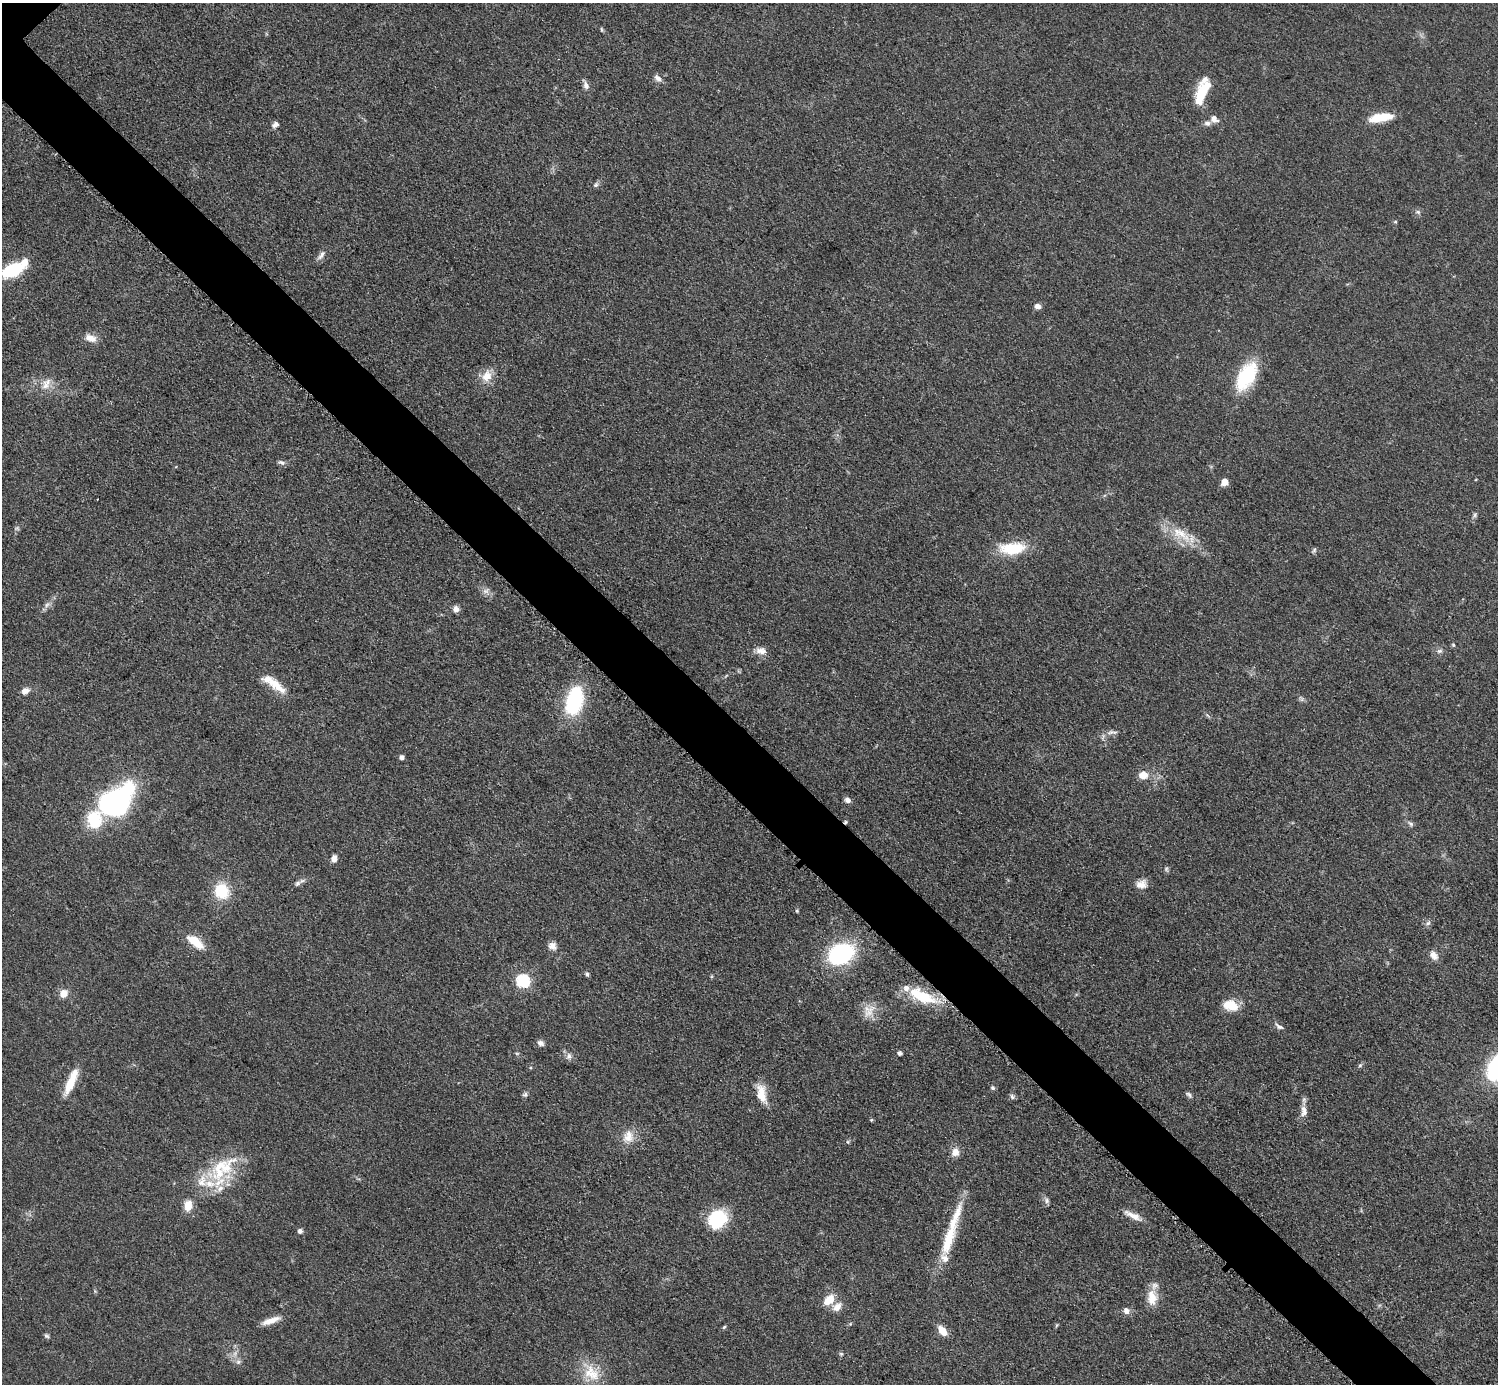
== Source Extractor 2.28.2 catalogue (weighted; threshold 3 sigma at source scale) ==
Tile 6 of 4 x 4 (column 2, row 2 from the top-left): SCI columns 1504-2999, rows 3070-4451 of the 5993 x 5993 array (HDU 1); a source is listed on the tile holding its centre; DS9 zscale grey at full resolution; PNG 1500 x 1386 px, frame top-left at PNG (2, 3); no overlay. Shown black and unused: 5% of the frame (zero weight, under 3 of 5 exposures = <1% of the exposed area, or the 3 px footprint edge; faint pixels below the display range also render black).
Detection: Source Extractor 2.28.2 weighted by HDU 2 'WHT'; one run over the whole footprint, this tile lists its part. Background 0.0505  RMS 0.0053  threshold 0.0239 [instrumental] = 3 sigma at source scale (4.5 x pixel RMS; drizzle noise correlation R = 1.50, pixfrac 1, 0.05/0.05 arcsec/px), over >= 5 px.
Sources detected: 104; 2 too faint to see at this stretch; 1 cosmic-ray / hot-pixel residue — not listed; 13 inside a brighter listed object's ellipse — not listed separately; the other 88 listed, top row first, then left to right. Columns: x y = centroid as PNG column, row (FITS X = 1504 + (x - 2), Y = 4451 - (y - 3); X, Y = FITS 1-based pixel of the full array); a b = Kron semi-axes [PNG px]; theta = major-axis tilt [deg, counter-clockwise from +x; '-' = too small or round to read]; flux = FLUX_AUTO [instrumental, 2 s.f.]
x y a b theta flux
602 30 7 3 -71 0.66
658 78 12 6 -37 2.2
586 85 10 7 -68 2.4
1202 93 29 11 68 17
1381 117 24 8 9 14
1214 119 10 8 -34 3.1
275 124 8 6 30 2
596 185 7 5 43 1.2
1418 212 7 5 -14 1.2
1395 222 5 3 - 0.58
321 255 14 6 54 2.3
12 270 24 13 22 25
1038 306 7 6 - 2.7
90 338 14 9 -18 5
487 376 17 13 61 6.8
1246 376 29 15 60 38
46 384 19 10 57 5.6
282 462 10 5 -26 1.5
1224 482 5 5 - 8.1
1475 515 7 4 89 1
1181 534 35 13 -33 15
1012 548 31 13 3 21
1314 550 7 5 55 0.97
486 591 9 7 -34 2.4
47 605 8 6 45 1.8
456 609 8 7 - 2.5
1453 645 5 4 - 0.73
761 651 15 9 -7 3.9
1439 651 8 5 26 1.4
276 685 28 11 -41 9.3
25 691 9 7 28 3.5
574 701 35 19 75 37
1112 732 17 5 -1 2.1
402 757 4 4 - 2.1
1143 775 10 9 - 5.4
848 800 7 6 - 2.2
115 802 30 19 40 140
1411 824 9 5 -44 1.3
334 859 8 6 86 2.8
297 883 9 6 40 1.7
1141 884 14 11 13 4.5
221 891 14 12 -60 20
797 911 5 3 - 0.59
1428 923 7 4 44 1.2
195 942 23 9 -38 11
552 946 10 9 - 3.1
841 954 18 13 26 82
1434 955 13 8 -56 3.4
587 974 5 5 - 0.99
523 981 6 6 - 67
64 993 8 7 - 5.6
922 996 39 14 -23 24
1230 1005 17 11 -15 11
869 1011 21 15 52 7.6
1279 1026 13 5 -31 1.7
540 1043 9 7 -25 1.9
517 1053 6 4 18 0.63
900 1053 5 5 - 1.1
569 1056 9 7 81 2.1
1360 1065 6 4 19 0.76
70 1084 25 10 64 11
993 1088 7 6 - 0.98
762 1094 25 11 -77 8.6
525 1095 7 6 - 1.2
1189 1095 10 4 -42 1.3
1012 1097 8 6 -74 1.4
1304 1112 12 8 54 3.1
871 1120 5 4 - 0.63
628 1137 18 15 78 7.3
955 1152 10 9 - 4.4
222 1168 49 25 42 31
1047 1200 8 6 90 1.5
188 1205 12 9 84 6.2
1133 1215 26 7 -26 5.2
717 1220 18 15 41 33
300 1231 5 5 - 2
948 1240 47 13 71 19
1152 1298 22 13 -87 8.8
829 1300 14 10 42 7.9
837 1307 14 9 43 4.6
1126 1311 8 7 - 2.9
271 1321 24 7 20 5.6
724 1327 6 4 45 0.71
942 1331 11 6 -50 7.2
47 1336 7 5 -17 0.98
841 1354 5 5 - 0.78
238 1362 6 6 - 1.5
591 1373 27 18 -46 15
Overlapping masked pixels (flux is a lower limit): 1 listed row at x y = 922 996
Isophote crosses this tile's border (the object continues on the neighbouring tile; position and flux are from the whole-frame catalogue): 1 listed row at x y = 12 270